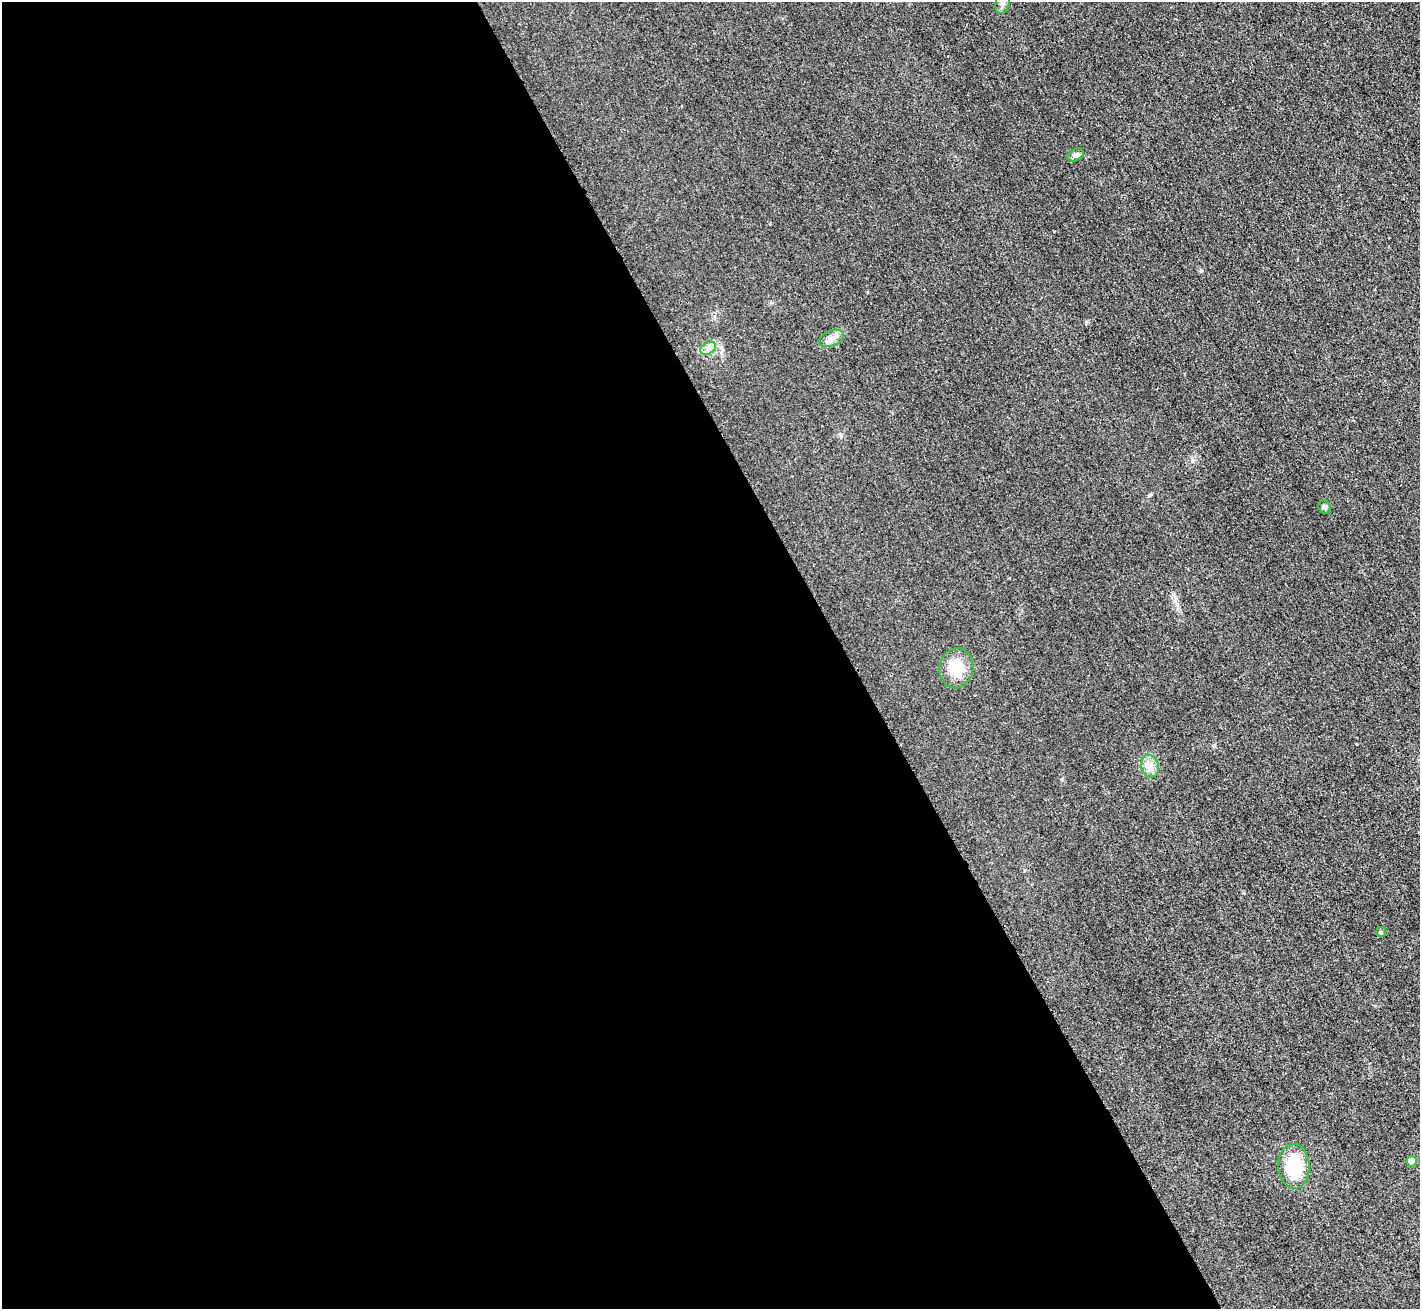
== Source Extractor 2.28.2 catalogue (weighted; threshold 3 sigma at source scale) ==
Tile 9 of 4 x 4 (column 1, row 3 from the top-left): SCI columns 23-1440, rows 1620-2926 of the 5718 x 5712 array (HDU 1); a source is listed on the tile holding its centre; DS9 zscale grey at full resolution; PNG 1422 x 1311 px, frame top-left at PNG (2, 2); each listed source drawn as its Kron ellipse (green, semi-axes under 4 px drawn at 4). Shown black and unused: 60% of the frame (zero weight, under 3 of 4 exposures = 2% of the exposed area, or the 3 px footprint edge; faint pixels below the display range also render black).
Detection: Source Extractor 2.28.2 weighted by HDU 2 'WHT'; one run over the whole footprint, this tile lists its part. Background 0.0266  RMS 0.0058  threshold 0.0261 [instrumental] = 3 sigma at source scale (4.5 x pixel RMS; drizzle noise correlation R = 1.50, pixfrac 1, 0.05/0.05 arcsec/px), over >= 5 px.
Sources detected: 10; all 10 listed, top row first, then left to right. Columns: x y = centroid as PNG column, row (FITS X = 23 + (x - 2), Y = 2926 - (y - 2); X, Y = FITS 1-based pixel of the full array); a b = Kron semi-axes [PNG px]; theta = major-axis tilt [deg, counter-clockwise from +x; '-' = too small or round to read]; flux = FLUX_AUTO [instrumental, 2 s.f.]
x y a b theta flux
1003 2 12 7 77 2.5
1075 155 9 5 28 1.5
831 338 13 8 21 3.5
708 348 8 5 31 2.1
1325 507 7 6 - 1.6
956 668 20 17 81 15
1150 766 11 9 -75 4
1381 932 5 5 - 0.77
1411 1161 5 5 - 6.9
1294 1166 22 16 -87 23
Isophote crosses this tile's border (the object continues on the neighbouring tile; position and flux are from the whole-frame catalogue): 1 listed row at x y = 1003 2
Unlisted compact peaks at least as high as the median listed source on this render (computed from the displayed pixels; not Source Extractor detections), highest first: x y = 1201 271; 1086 322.